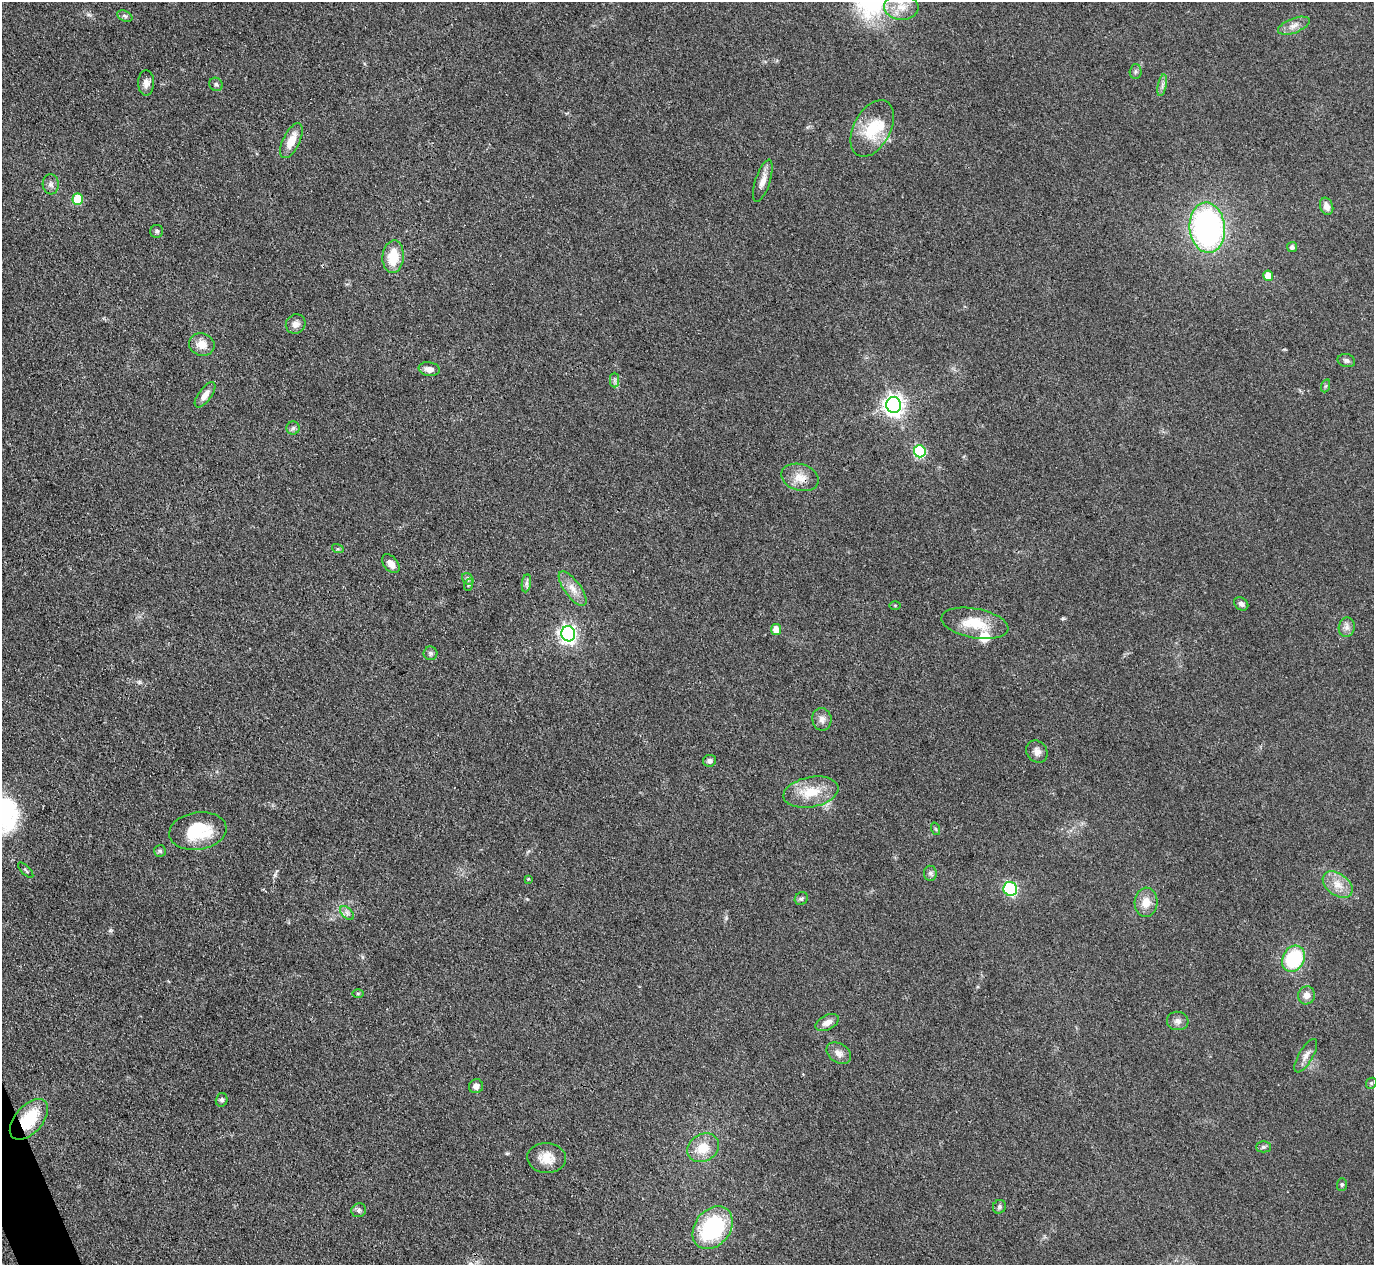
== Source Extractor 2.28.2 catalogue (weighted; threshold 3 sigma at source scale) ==
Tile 7 of 4 x 4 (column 3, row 2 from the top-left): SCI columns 2748-4119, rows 2675-3937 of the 5494 x 5480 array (HDU 1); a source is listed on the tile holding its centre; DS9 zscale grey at full resolution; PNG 1376 x 1267 px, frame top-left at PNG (2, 2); each listed source drawn as its Kron ellipse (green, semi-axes under 4 px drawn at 4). Shown black and unused: <1% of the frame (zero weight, under 3 of 4 exposures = <1% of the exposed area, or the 3 px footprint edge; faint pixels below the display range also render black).
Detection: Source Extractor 2.28.2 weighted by HDU 2 'WHT'; one run over the whole footprint, this tile lists its part. Background 0.0878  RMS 0.0065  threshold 0.0293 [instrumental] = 3 sigma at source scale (4.5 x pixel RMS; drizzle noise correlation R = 1.50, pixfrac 1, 0.05/0.05 arcsec/px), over >= 5 px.
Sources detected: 77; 2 inside a brighter listed object's ellipse — not listed separately; the other 75 listed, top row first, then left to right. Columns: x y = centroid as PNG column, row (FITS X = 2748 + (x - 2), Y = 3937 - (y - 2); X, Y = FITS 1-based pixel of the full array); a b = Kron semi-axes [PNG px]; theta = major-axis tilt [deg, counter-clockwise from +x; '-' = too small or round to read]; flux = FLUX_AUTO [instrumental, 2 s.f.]
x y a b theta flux
901 7 17 13 -4 10
125 16 8 5 -25 1.5
1294 26 17 7 21 4.4
1135 72 7 6 - 1.4
146 83 13 8 88 4.1
216 84 7 6 - 1.7
1162 85 11 3 79 1.8
872 128 30 18 62 25
291 141 19 8 64 9.8
763 181 22 7 72 5.4
51 184 10 8 -84 2.7
78 199 5 5 - 24
1327 206 9 6 -72 4.3
1207 228 25 17 -85 170
157 231 6 6 - 1.5
1292 247 5 5 - 1.7
393 257 16 10 86 17
1268 276 5 5 - 14
296 324 10 9 - 3.7
202 344 13 11 -20 7.1
1346 361 9 6 -12 1.8
429 369 10 7 -9 4.3
615 380 7 4 90 1.5
1325 386 7 4 70 0.89
205 395 15 6 54 5.1
894 405 8 7 - 360
293 428 6 6 - 1.6
920 451 6 6 - 54
800 477 19 13 -16 9.3
338 549 6 4 -17 0.76
391 564 11 7 -49 4.5
468 579 6 5 - 1.3
526 583 9 4 82 1.9
468 585 6 4 71 0.85
573 589 20 8 -53 6.9
1241 604 8 6 -36 2.2
895 605 5 3 - 0.66
975 623 34 14 -11 20
1347 627 10 8 79 3.2
776 630 5 5 - 8.4
568 634 7 7 - 240
430 653 7 7 - 1.6
822 719 11 9 -80 3.7
1037 752 12 10 -51 3.9
709 761 6 5 - 2.3
811 792 28 15 11 17
936 829 6 4 -71 0.89
198 831 29 18 8 29
160 851 6 6 - 1.3
26 870 10 2 -45 0.85
930 873 7 6 - 1.7
528 879 3 3 - 0.64
1338 885 17 11 -36 8.5
1010 889 7 6 - 51
801 899 7 6 - 1.4
1146 902 14 11 86 8.3
347 913 8 5 -46 2
1293 959 13 10 63 45
358 994 6 4 0 0.78
1307 995 9 8 - 4.3
1178 1021 11 9 -6 3.3
827 1022 12 7 26 4.6
839 1053 13 9 -34 4.4
1306 1056 19 7 59 4.4
1371 1083 6 5 - 0.99
476 1086 7 7 - 3.4
222 1100 7 6 - 1.8
29 1119 24 13 49 29
1263 1147 7 5 0 1.4
703 1148 17 13 29 12
547 1158 19 15 -3 10
1342 1185 6 5 - 1.1
999 1207 7 6 - 1.5
359 1210 7 6 - 1.8
713 1228 23 17 52 58
Overlapping masked pixels (flux is a lower limit): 2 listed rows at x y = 800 477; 29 1119
Unlisted compact peaks at least as high as the median listed source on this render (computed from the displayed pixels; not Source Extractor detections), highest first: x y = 1063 618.